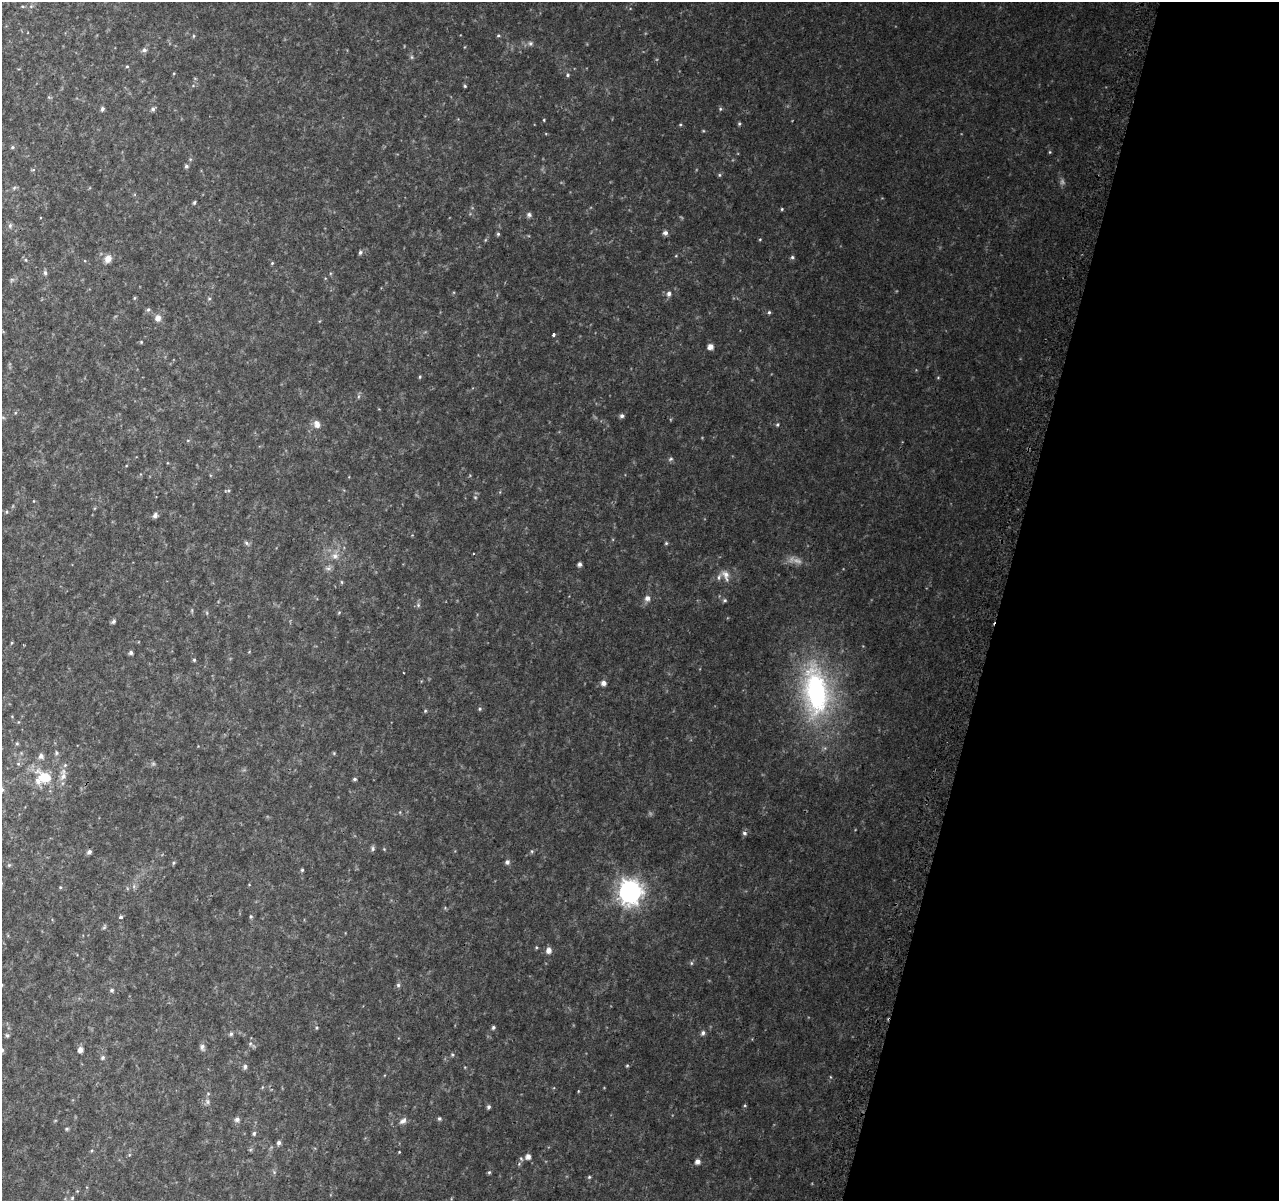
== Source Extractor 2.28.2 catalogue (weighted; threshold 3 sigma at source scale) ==
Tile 8 of 4 x 4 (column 4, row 2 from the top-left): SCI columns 3876-5152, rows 2664-3862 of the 5195 x 5393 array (HDU 1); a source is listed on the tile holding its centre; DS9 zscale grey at full resolution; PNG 1281 x 1203 px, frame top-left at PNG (2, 2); no overlay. Shown black and unused: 22% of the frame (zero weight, under 2 of 3 exposures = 3% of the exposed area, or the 3 px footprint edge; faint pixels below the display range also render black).
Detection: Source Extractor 2.28.2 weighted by HDU 2 'WHT'; one run over the whole footprint, this tile lists its part. Background 0.0588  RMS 0.0091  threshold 0.0411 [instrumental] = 3 sigma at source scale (4.5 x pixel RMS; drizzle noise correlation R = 1.50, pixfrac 1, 0.0396/0.0396 arcsec/px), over >= 5 px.
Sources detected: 120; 2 too faint to see at this stretch — not listed; the other 118 listed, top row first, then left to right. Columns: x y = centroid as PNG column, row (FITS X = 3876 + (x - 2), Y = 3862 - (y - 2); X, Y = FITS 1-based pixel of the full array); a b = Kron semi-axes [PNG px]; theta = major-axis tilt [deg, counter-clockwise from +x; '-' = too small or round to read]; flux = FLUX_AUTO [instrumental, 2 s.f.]
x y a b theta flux
22 6 5 3 - 0.88
498 35 5 3 - 1
194 36 5 3 - 0.9
530 43 6 6 - 2
144 50 7 5 -3 2.3
412 57 6 4 -89 1.3
127 66 4 4 - 0.87
567 75 5 5 - 1.2
465 86 4 4 - 0.97
102 109 5 4 - 2.1
153 109 6 5 - 1.9
720 109 5 4 - 1.1
544 120 4 3 - 0.74
739 124 5 4 - 1
680 125 5 3 - 0.87
12 147 5 4 - 1.1
1050 152 4 4 - 0.86
186 166 5 4 - 1.7
719 175 6 4 -90 1
14 188 6 4 45 1.3
194 203 5 4 - 1.3
782 209 4 4 - 0.98
529 215 7 6 - 2.2
10 226 7 5 71 1.9
665 233 7 6 - 2.6
498 234 5 5 - 1.2
760 239 5 3 - 0.68
360 252 6 5 - 1.7
792 257 5 5 - 1.4
108 259 9 8 - 5.8
272 263 4 4 - 0.85
45 273 6 5 - 2
669 294 6 6 - 3
134 298 5 3 - 0.83
209 299 5 3 - 0.91
148 309 6 5 - 1.5
769 312 5 4 - 1.2
158 318 10 8 64 4.4
553 334 3 3 - 2.4
141 342 4 3 - 0.79
710 347 5 5 - 5.7
420 377 5 3 - 0.89
622 416 5 5 - 2.2
317 424 9 7 -65 5.3
777 425 6 4 88 1.3
671 459 7 5 27 1.4
475 497 5 3 - 0.76
155 515 7 6 - 2.6
246 543 8 5 -29 1.7
666 543 4 4 - 1
335 556 10 9 - 4.9
580 564 5 4 - 2.4
328 568 7 4 0 2
726 575 16 9 -70 6.5
342 582 6 4 -88 0.85
647 598 8 7 - 3.7
725 600 5 5 - 1.4
418 605 6 5 - 1.5
339 612 5 3 - 0.79
113 621 6 4 46 1.9
131 653 5 4 - 2.1
194 660 4 4 - 1.1
603 683 6 6 - 3.6
816 692 67 32 -84 160
480 709 5 4 - 1.2
425 711 5 4 - 0.95
17 744 5 3 - 0.98
56 753 5 5 - 1.4
41 756 6 6 - 3.1
153 764 6 4 18 1.3
65 765 5 4 - 1.3
63 776 11 8 52 4.5
44 777 15 12 4 26
354 779 4 3 - 1.5
744 833 7 5 -17 1.7
373 849 6 6 - 1.8
532 851 5 4 - 1.1
89 852 6 5 - 2.4
507 862 6 5 - 2.4
174 863 5 3 - 1.1
9 865 5 5 - 1.1
302 870 4 4 - 1.1
60 887 5 3 - 0.83
630 892 9 8 - 620
251 916 5 3 - 1
121 917 3 3 - 3.9
104 927 7 4 46 1.2
549 950 6 5 - 5
691 963 6 4 -90 1.2
398 985 5 5 - 1.7
112 990 5 5 - 1.7
493 1027 5 4 - 1.6
317 1028 5 4 - 1
703 1033 6 5 - 2.3
231 1034 6 5 - 1.5
7 1035 6 5 - 1.4
250 1044 6 5 - 1.5
202 1047 8 6 -84 2.5
2 1050 6 5 - 2.2
80 1050 5 5 - 4.4
452 1055 5 3 - 1
103 1057 6 5 - 1.9
245 1066 6 5 - 2.1
627 1066 5 3 - 0.84
207 1102 8 4 -82 2
489 1107 5 4 - 1.8
439 1118 5 5 - 1.4
237 1119 6 5 - 2.8
403 1121 10 6 37 3.8
67 1129 5 4 - 1.2
254 1133 6 5 - 1.5
279 1143 5 5 - 2.1
399 1152 3 3 - 0.57
528 1156 5 5 - 4.5
698 1162 5 5 - 4
489 1172 5 4 - 1
589 1177 4 4 - 0.98
72 1198 5 4 - 1.1
Isophote crosses this tile's border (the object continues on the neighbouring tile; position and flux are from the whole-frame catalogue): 1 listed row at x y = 2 1050